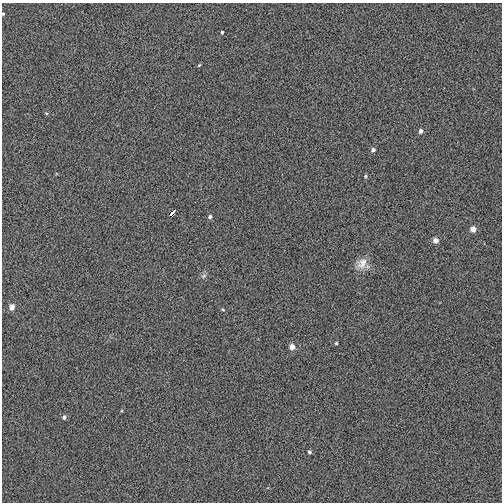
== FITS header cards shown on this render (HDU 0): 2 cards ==
NAXIS1  =                  500
NAXIS2  =                  500

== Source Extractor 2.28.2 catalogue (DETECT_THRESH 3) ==
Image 500 x 500 px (HDU 0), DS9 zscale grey, 1 PNG px = 1 image px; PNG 504 x 504 px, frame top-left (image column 1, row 500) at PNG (2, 3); no overlay
Background -0.00215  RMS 0.027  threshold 0.0819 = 3 sigma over >= 5 px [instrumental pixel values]
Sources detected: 19; all 19 listed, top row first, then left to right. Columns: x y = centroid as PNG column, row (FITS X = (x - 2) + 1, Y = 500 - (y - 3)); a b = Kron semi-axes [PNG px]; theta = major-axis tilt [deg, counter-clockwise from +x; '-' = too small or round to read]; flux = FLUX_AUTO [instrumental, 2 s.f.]
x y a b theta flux
3 14 3 2 - 2
222 32 3 3 - 2.5
199 65 5 3 - 1.9
46 113 5 3 - 1.7
421 131 5 4 - 5.1
373 150 5 5 - 4.9
365 176 5 4 - 2.3
172 213 5 3 - 28
210 217 5 5 - 4
473 229 5 5 - 13
435 240 5 5 - 10
362 263 16 12 51 19
204 276 8 5 21 4
12 307 5 5 - 13
223 310 5 3 - 1.7
336 343 3 3 - 1.8
292 347 5 5 - 13
64 417 5 4 - 4.7
309 452 4 3 - 3.9
At the frame edge (FLAGS 8, measured only in part): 1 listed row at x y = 3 14